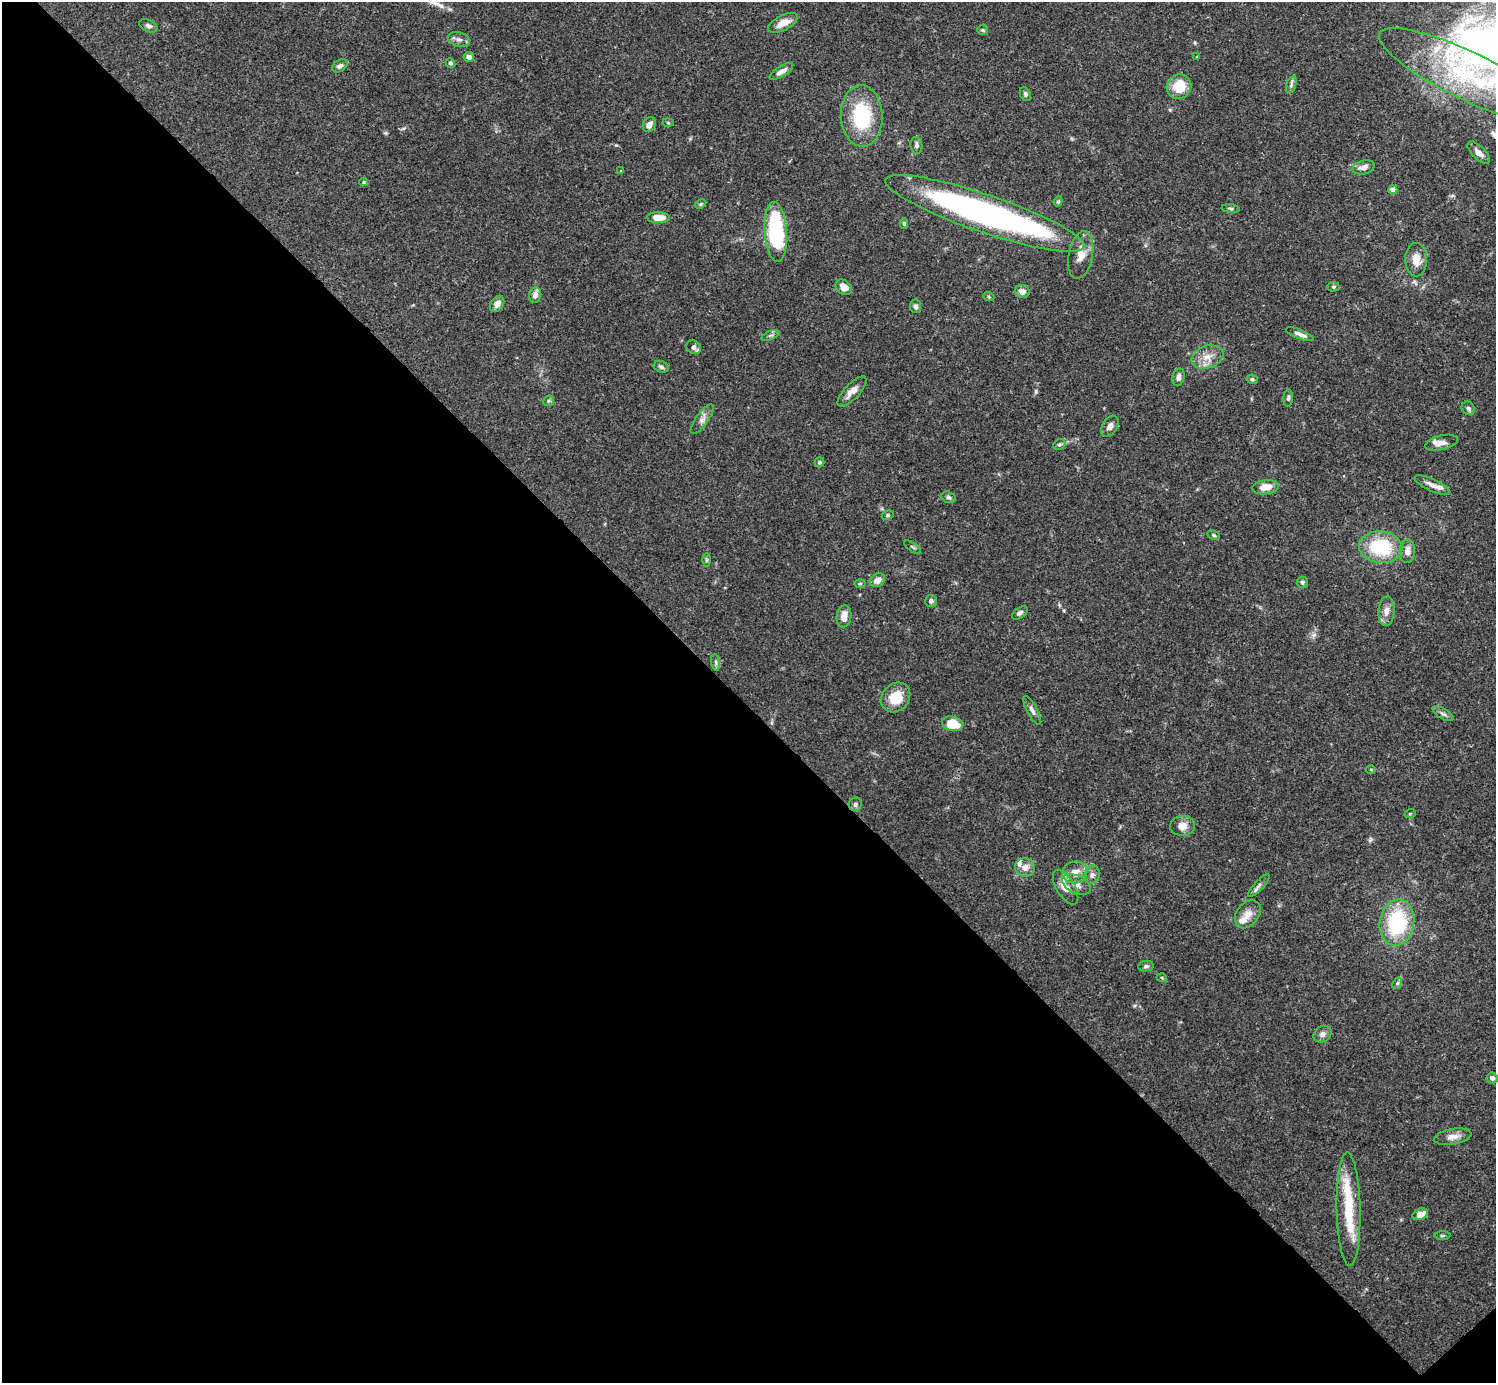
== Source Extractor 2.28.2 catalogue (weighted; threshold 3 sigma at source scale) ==
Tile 14 of 4 x 4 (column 2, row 4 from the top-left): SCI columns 1496-2989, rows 158-1538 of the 5982 x 5981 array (HDU 1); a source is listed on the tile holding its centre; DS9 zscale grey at full resolution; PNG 1498 x 1385 px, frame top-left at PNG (2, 2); each listed source drawn as its Kron ellipse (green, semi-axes under 4 px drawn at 4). Shown black and unused: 49% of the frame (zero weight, under 3 of 4 exposures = <1% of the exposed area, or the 3 px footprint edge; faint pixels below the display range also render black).
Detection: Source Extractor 2.28.2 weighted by HDU 2 'WHT'; one run over the whole footprint, this tile lists its part. Background 0.0696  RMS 0.0032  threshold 0.0143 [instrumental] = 3 sigma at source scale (4.5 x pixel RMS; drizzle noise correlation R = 1.50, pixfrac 1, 0.05/0.05 arcsec/px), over >= 5 px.
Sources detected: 102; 1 inside a brighter object's white glare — neither listed nor drawn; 5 inside a brighter listed object's ellipse — not listed separately; the other 96 listed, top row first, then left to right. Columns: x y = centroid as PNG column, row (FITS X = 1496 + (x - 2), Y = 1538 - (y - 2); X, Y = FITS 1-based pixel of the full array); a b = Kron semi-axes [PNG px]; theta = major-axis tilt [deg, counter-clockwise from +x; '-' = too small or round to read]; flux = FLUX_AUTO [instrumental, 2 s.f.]
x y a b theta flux
783 23 16 7 27 4
148 26 10 6 -25 1
982 30 5 5 - 0.44
459 39 11 7 -16 1.4
469 57 5 5 - 1.5
1197 57 3 3 - 0.23
450 63 5 4 - 0.56
340 66 8 5 32 1
781 71 13 5 32 1.8
1469 76 99 24 -26 42
1291 85 9 5 73 0.81
1179 87 13 11 57 8.8
1025 94 7 5 -63 0.78
862 116 31 21 -88 21
668 123 5 3 - 0.34
649 124 8 6 62 1.5
916 145 8 6 -82 0.9
1479 153 14 6 -45 2.1
1364 167 11 7 15 2
621 171 4 3 - 0.26
364 182 4 4 - 0.35
1393 190 4 4 - 2.9
1058 201 5 4 - 0.42
700 204 6 4 27 0.47
1230 208 9 3 -5 0.57
985 213 105 19 -19 120
658 218 11 5 -1 4.5
904 223 5 4 - 0.56
776 232 30 11 -86 34
1081 255 24 12 79 4.3
1416 260 17 11 -89 4.1
844 287 9 7 -40 3
1334 287 6 4 2 0.46
1022 291 7 6 - 2
535 295 7 6 - 1.6
989 297 5 3 - 0.35
497 304 9 6 54 2
915 306 7 5 -81 0.88
1300 334 15 4 -22 1.5
770 335 9 3 21 0.53
693 347 7 6 - 1.4
1207 357 16 11 18 3.8
661 367 8 5 -22 0.81
1178 377 9 6 79 1.4
1252 379 6 4 -11 0.55
852 391 19 7 47 2.9
1288 398 9 4 85 0.74
549 401 5 5 - 0.52
1468 408 7 6 - 0.88
702 419 17 6 54 1.7
1110 426 11 7 58 1.8
1442 443 17 7 14 2
1059 444 7 5 31 0.65
819 462 5 5 - 0.5
1432 485 19 6 -25 2.3
1266 487 13 7 7 4
948 497 7 5 -16 0.67
888 515 6 4 27 0.46
1214 535 6 4 -28 0.47
913 547 10 2 -35 0.38
1381 547 22 16 -5 18
1407 551 12 8 86 2
706 560 6 4 89 0.45
877 580 8 6 32 2.4
1302 582 5 5 - 0.75
860 584 5 3 - 0.36
931 601 6 6 - 0.87
1386 611 15 8 86 2.3
1020 613 9 5 35 0.8
844 616 11 7 81 2.9
716 662 8 4 -81 0.61
896 697 16 13 48 7.7
1032 710 16 5 -63 1.2
1443 714 11 5 -29 0.97
952 724 10 7 -15 7.8
1371 769 5 3 - 0.32
855 804 7 6 - 0.98
1410 814 6 3 20 0.33
1182 826 12 10 2 2.7
1025 867 10 9 - 2.3
1075 872 12 11 - 3.9
1092 875 9 7 72 1.4
1076 885 15 9 -26 2.5
1259 885 15 4 46 1.1
1066 887 19 9 -59 4.3
1248 914 15 11 52 3.1
1397 923 23 17 81 26
1146 966 8 5 9 0.7
1162 978 5 3 - 0.3
1397 983 6 4 67 0.56
1323 1034 9 8 - 1.5
1492 1078 5 5 - 1
1453 1137 19 7 10 2.5
1349 1209 57 12 -89 17
1420 1214 8 5 24 3
1442 1236 8 4 1 0.44
Isophote crosses this tile's border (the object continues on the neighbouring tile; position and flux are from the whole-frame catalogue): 1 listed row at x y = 1469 76